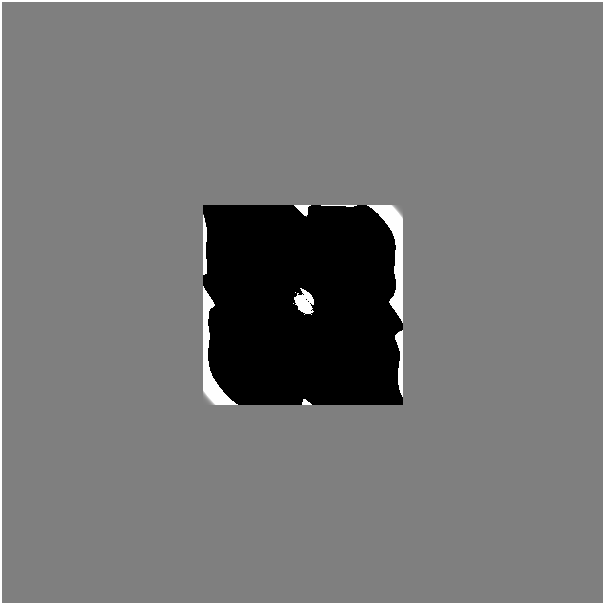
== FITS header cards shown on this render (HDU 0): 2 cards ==
NAXIS1  =                  601
NAXIS2  =                  601

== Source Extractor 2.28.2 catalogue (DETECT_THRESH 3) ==
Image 601 x 601 px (HDU 0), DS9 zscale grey, 1 PNG px = 1 image px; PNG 605 x 605 px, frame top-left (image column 1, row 601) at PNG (2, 2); no overlay
Background 0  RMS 2.1e-33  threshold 6.42e-33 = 3 sigma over >= 5 px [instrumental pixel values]
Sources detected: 13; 12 with non-positive FLUX_AUTO (blend fragments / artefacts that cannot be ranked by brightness) are not listed; the other 1 listed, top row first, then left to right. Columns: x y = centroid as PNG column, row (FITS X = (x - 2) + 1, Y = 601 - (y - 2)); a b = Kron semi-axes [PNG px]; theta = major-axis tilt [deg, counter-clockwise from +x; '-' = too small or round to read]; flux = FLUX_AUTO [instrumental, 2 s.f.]
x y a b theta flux
303 304 16 9 -51 11
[12 non-positive-flux detections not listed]